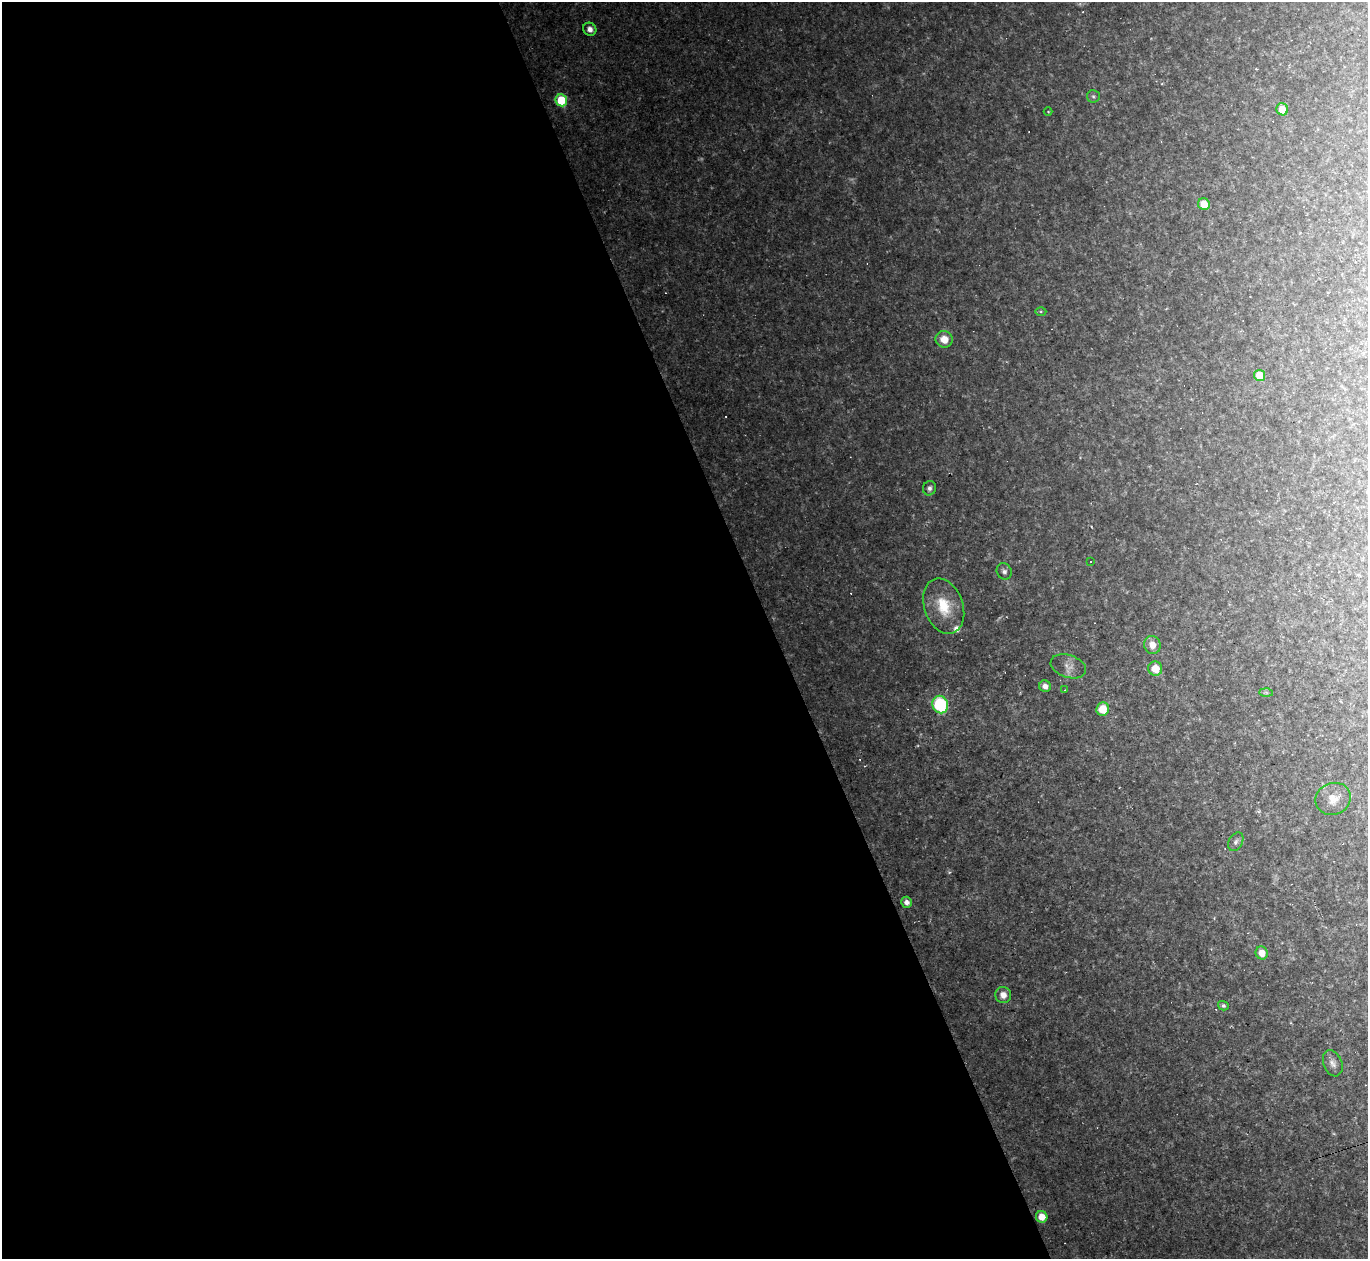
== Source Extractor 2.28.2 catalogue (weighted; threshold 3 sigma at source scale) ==
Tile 9 of 4 x 4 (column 1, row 3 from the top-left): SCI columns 1-1366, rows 1532-2788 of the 5463 x 5448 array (HDU 1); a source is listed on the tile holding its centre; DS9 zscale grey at full resolution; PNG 1370 x 1261 px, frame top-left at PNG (2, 2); each listed source drawn as its Kron ellipse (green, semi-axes under 4 px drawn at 4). Shown black and unused: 56% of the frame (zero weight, under 2 of 3 exposures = <1% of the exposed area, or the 3 px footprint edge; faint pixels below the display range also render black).
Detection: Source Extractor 2.28.2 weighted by HDU 2 'WHT'; one run over the whole footprint, this tile lists its part. Background 0.0745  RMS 0.0088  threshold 0.0394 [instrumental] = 3 sigma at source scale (4.5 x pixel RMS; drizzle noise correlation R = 1.50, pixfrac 1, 0.05/0.05 arcsec/px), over >= 5 px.
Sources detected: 43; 4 too faint to see at this stretch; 9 cosmic-ray / hot-pixel residue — neither listed nor drawn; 1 inside a brighter listed object's ellipse — not listed separately; the other 29 listed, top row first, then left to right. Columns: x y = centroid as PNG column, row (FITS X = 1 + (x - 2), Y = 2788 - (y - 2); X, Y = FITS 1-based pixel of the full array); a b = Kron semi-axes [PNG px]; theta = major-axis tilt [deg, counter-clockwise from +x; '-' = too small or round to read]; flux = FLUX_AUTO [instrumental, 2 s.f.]
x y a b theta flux
590 29 7 6 - 5.2
1093 96 6 6 - 1.8
561 100 6 5 - 39
1282 109 6 5 - 11
1048 112 4 3 - 0.62
1204 204 6 5 - 13
1041 312 5 3 - 1.1
944 339 8 8 - 11
1260 375 6 5 - 14
929 488 7 6 - 3.1
1091 561 3 3 - 3.1
1004 571 8 7 - 3.4
944 606 28 19 -70 32
1152 645 9 8 - 8.9
1068 666 18 11 -18 7.9
1155 669 7 7 - 13
1045 686 6 5 - 5
1065 690 3 2 - 0.67
1266 692 7 4 -1 1.5
940 704 9 7 -69 71
1103 709 6 6 - 17
1333 799 18 15 22 12
1236 842 10 7 61 3.1
907 902 5 5 - 4.6
1262 953 6 6 - 10
1003 995 8 8 - 6.7
1223 1006 5 4 - 2.3
1333 1063 13 9 -69 5.3
1042 1217 6 5 - 11